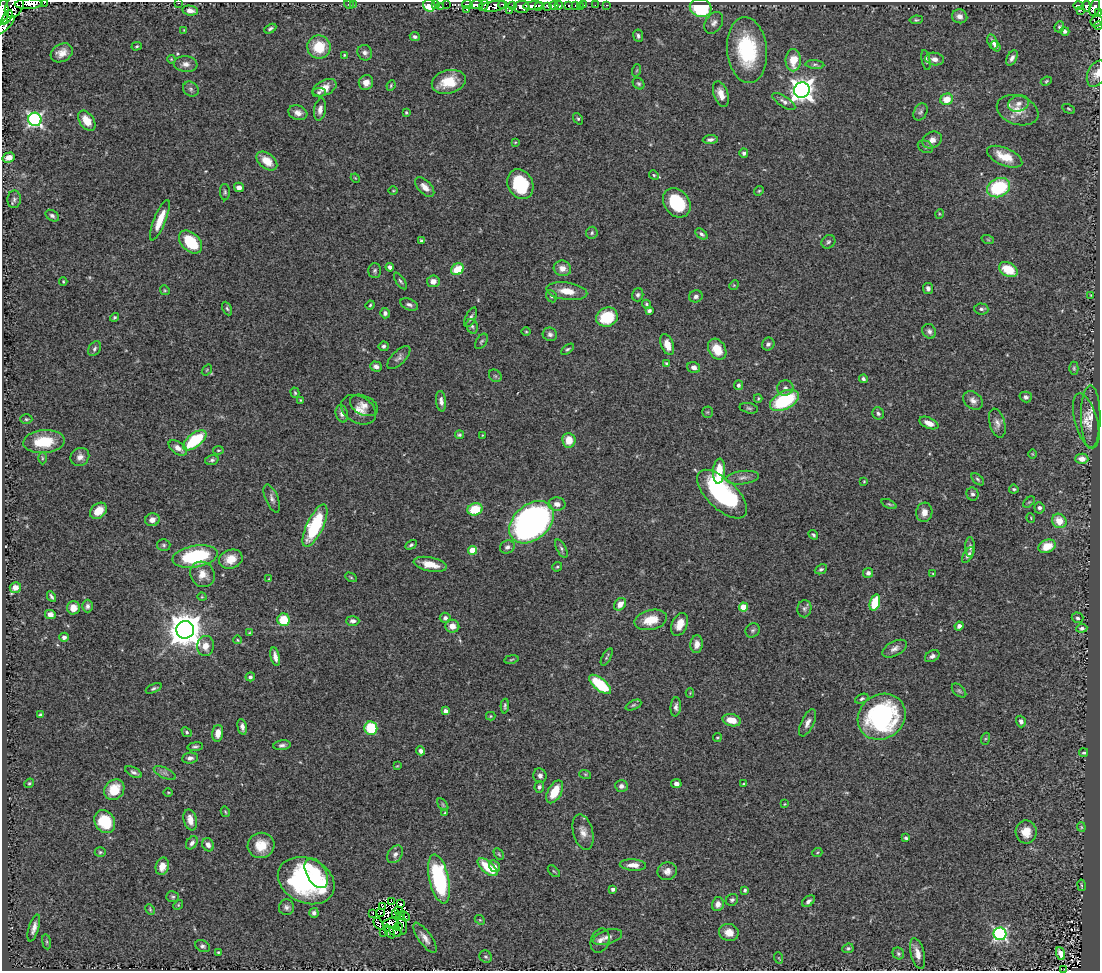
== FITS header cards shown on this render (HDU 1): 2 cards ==
NAXIS1  =                 1098
NAXIS2  =                  969

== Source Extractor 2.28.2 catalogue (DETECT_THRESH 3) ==
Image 1098 x 969 px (HDU 1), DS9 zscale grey, 1 PNG px = 1 image px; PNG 1102 x 973 px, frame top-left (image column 1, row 969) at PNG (2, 2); each listed source drawn as its Kron ellipse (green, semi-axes under 4 px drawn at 4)
Background 0.625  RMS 0.04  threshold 0.119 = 3 sigma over >= 5 px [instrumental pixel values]
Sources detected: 383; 8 with non-positive FLUX_AUTO (blend fragments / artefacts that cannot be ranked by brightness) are neither listed nor drawn; the other 375 listed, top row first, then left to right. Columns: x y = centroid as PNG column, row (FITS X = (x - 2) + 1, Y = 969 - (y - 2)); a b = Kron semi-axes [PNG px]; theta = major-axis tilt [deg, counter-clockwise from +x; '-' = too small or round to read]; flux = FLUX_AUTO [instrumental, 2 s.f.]
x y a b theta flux
44 3 3 2 - 89
178 3 3 2 - 18
29 4 14 5 2 780
353 4 2 2 - 42
446 4 2 2 - 3.7
14 5 13 8 62 360
349 5 5 3 - 2.5
436 5 4 3 - 31
467 5 5 4 - 410
477 5 6 3 4 250
484 5 6 3 62 43
503 5 4 3 - 210
513 5 4 3 - 160
559 5 4 3 - 590
569 5 4 3 - 6.3
576 5 3 3 - 140
584 5 3 2 - 4.5
595 5 3 2 - 5
607 5 3 2 - 6.4
1078 5 5 3 - 37
429 6 6 5 - 70
494 6 12 5 8 410
533 6 10 4 6 1100
548 6 4 3 - 430
554 6 5 3 - 530
1086 6 5 4 - 280
441 7 4 3 - 5.6
522 7 8 6 -1 730
538 7 3 3 - 390
580 7 3 2 - 9.7
1095 7 9 5 75 310
701 8 11 9 -16 180
467 9 3 3 - 130
509 10 3 3 - 59
1081 10 4 3 - 9.3
190 11 7 5 -10 14
3 12 13 5 88 1100
1099 13 4 2 - 28
960 16 8 7 - 15
7 17 8 4 62 360
916 20 6 4 8 4.2
1097 21 6 5 - 29
714 23 12 8 59 13
4 26 14 4 42 360
1098 26 4 2 - 26
1059 27 6 4 66 4.5
270 29 6 4 29 5.4
184 30 4 4 - 2.3
1065 31 4 4 - 7.8
638 36 6 5 - 6.8
415 37 5 4 - 6.8
993 42 8 5 -71 8.6
137 46 5 4 - 3.5
996 46 6 4 -55 7.9
319 47 11 11 - 79
747 50 33 20 -84 220
62 53 11 8 30 25
365 53 8 7 - 10
344 55 4 3 - 2.4
1012 58 8 5 63 9.5
171 59 4 3 - 2.5
935 59 9 6 -9 17
793 60 11 7 89 52
926 60 10 4 -78 5.4
186 64 12 8 -7 15
815 65 9 4 -4 5.4
637 70 6 4 71 3
1097 74 14 9 65 22
1046 81 6 4 24 3.4
366 82 7 7 - 20
449 82 17 11 14 69
639 84 6 5 - 4.9
391 85 5 3 - 3.3
325 88 13 7 26 27
191 89 8 7 - 7.6
802 90 8 7 - 2100
319 92 7 4 0 5.1
721 94 13 7 -69 27
947 99 6 5 - 39
784 102 13 5 -33 11
1019 103 10 8 16 16
320 109 11 6 81 15
1069 109 7 4 -27 3.6
1018 110 21 14 -19 43
920 112 9 6 61 8.3
298 113 9 7 -19 15
406 113 4 3 - 3.6
35 119 7 6 - 620
578 119 6 4 -53 3.9
87 121 11 7 -55 40
710 140 7 4 6 8.2
932 140 10 8 31 18
515 142 4 3 - 2.5
925 147 8 5 -28 7.2
744 153 4 4 - 6.6
9 157 6 5 - 19
1005 157 19 8 -23 52
267 161 12 7 -40 44
654 175 5 4 - 3.7
355 178 5 3 - 2.2
520 184 15 12 -62 150
239 187 5 4 - 17
425 187 12 6 -46 18
999 188 12 9 24 180
393 191 4 3 - 2.2
759 191 5 4 - 3.6
225 192 8 5 -89 5.3
14 199 9 6 87 7.9
677 203 16 12 -52 130
939 214 5 3 - 2.6
52 216 7 5 -33 7
160 220 22 6 68 46
592 233 6 5 - 5
701 234 7 4 -38 6.7
421 240 4 3 - 4.3
988 240 6 4 -19 3.4
191 242 14 9 -44 120
828 242 7 6 - 6.2
390 267 4 4 - 11
562 268 9 7 -17 21
457 269 7 5 29 66
1008 270 10 6 -27 68
375 271 7 6 - 6.1
400 281 9 4 -55 5.5
433 281 6 6 - 19
63 282 4 3 - 2.7
734 285 5 4 - 3.1
928 288 5 5 - 8.6
165 290 5 4 - 3.2
567 291 20 8 -8 42
638 295 6 5 - 6.6
1091 295 3 2 - 1.8
551 296 6 5 - 5.4
696 296 7 6 - 8.2
646 304 5 4 - 3.9
370 305 4 3 - 3.3
409 305 9 5 -23 9.2
227 308 7 4 -62 5.1
981 309 7 5 -5 5.9
649 311 4 4 - 7.5
385 313 5 5 - 7.9
114 317 4 3 - 3.7
471 317 10 5 63 8.4
607 317 11 9 22 110
472 326 7 5 -70 6.5
929 331 7 6 - 8.7
526 332 4 3 - 2.7
550 334 7 6 - 8.4
481 341 8 5 56 4.9
768 344 6 6 - 8.2
667 345 11 6 -70 28
384 346 5 4 - 5.9
94 349 8 5 59 7.1
568 349 7 4 36 4.5
717 349 11 8 -60 46
399 357 15 6 44 11
666 363 4 3 - 3.5
376 366 6 5 - 11
694 367 6 5 - 13
1074 368 6 4 -90 3.9
207 370 6 3 54 3
495 376 7 5 -45 5.2
863 379 4 3 - 5.4
738 385 5 4 - 6.5
785 388 8 7 - 9.9
295 393 5 4 - 3.3
1026 397 6 5 - 6.8
758 398 4 3 - 2.8
301 400 4 3 - 2.6
784 400 16 9 28 200
973 400 11 8 -37 14
441 401 10 5 -83 12
364 405 15 9 -27 21
749 408 9 5 -12 5.5
358 410 19 13 -31 30
707 412 5 5 - 3.6
878 413 6 6 - 6.3
342 414 9 6 -75 12
1091 417 31 10 -90 36
26 419 6 5 - 4.2
1086 421 28 11 -74 38
929 423 10 5 -24 23
997 423 15 7 -75 16
459 435 4 4 - 4.9
482 435 3 2 - 2
195 440 14 7 38 150
569 440 7 6 - 45
44 442 21 11 4 97
178 448 10 6 -35 21
218 450 5 3 - 2.9
1032 454 5 3 - 2.2
80 457 10 8 39 16
42 458 6 4 -90 4
1082 459 6 5 - 21
212 460 7 5 18 5.8
719 471 12 6 85 57
742 478 17 6 7 15
978 479 7 4 -44 4.9
864 481 3 2 - 2.2
1014 489 4 4 - 4.4
722 494 31 15 -44 360
972 494 7 6 - 7.5
272 498 15 6 -67 12
1029 502 7 4 44 3.5
557 504 8 6 -5 17
889 504 8 4 -25 4.3
1039 508 5 5 - 8
475 509 7 6 - 77
98 511 9 7 42 44
924 512 10 8 82 21
1031 518 5 3 - 2.2
152 520 7 6 - 17
1059 521 7 7 - 38
531 522 25 17 41 920
315 526 23 8 64 220
813 535 5 3 - 4.9
164 545 7 6 - 5.4
411 545 6 4 29 4.9
1047 546 9 6 21 42
507 547 7 6 - 10
970 547 10 5 -90 7.8
561 548 10 4 -62 6.6
473 550 4 4 - 83
968 555 8 4 57 9.3
195 556 23 10 11 250
231 559 12 9 19 37
430 564 17 7 -11 45
557 567 5 4 - 4.2
821 569 6 4 25 5.5
868 573 5 5 - 7.6
933 573 4 3 - 2
203 574 13 11 -54 30
351 577 6 4 -30 3.5
269 579 4 3 - 2.4
15 587 5 5 - 25
51 596 5 3 - 5.5
202 597 4 3 - 2.1
875 602 8 5 71 91
620 604 7 5 48 24
88 606 6 5 - 8.5
743 607 4 4 - 87
73 608 6 6 - 19
804 609 8 7 - 7.1
50 615 5 4 - 18
445 618 5 5 - 7.7
1078 618 6 5 - 6
284 620 6 6 - 74
651 620 16 10 14 52
353 621 7 5 -1 9
680 624 12 7 65 32
452 626 7 6 - 21
959 626 4 4 - 8.7
1082 628 5 4 - 6.1
185 630 9 8 - 6000
753 630 8 6 43 6.4
249 633 4 3 - 2.8
64 637 4 4 - 10
238 640 5 4 - 3
697 644 9 6 84 18
205 646 10 8 84 25
895 649 13 7 28 15
932 656 8 5 30 9.3
275 657 9 4 -78 15
607 657 9 3 61 4.1
511 659 7 3 10 3.4
250 677 4 4 - 5.9
600 684 13 6 -39 140
154 688 8 4 24 5.2
959 691 9 5 -43 5.2
690 693 4 4 - 2.5
862 699 7 4 24 4.7
633 705 8 4 25 4.5
505 706 7 3 87 5
676 707 9 5 85 9.5
446 711 4 4 - 17
40 715 4 3 - 4.6
491 716 5 4 - 2.7
882 717 25 22 36 430
732 720 9 6 -13 34
1021 721 6 5 - 9.9
808 723 15 6 64 16
242 727 8 4 -79 11
371 728 7 6 - 140
187 732 5 4 - 4.8
218 733 8 5 83 25
717 738 4 4 - 3.1
985 739 6 4 71 3.6
282 745 8 5 7 7.9
195 747 8 4 8 5.4
420 751 4 4 - 10
1084 753 5 3 - 3.8
190 758 8 5 6 9.4
397 766 4 2 - 2.3
134 772 9 5 -28 7.9
165 773 12 5 -26 8.3
585 774 6 4 -18 3.5
540 776 7 6 - 10
29 783 5 4 - 3.8
676 784 5 4 - 11
743 784 4 2 - 2.8
621 786 6 6 - 11
539 787 6 5 - 6.3
114 790 11 9 50 56
168 792 5 3 - 2.4
555 792 12 6 61 58
785 804 3 3 - 2
443 805 7 3 -55 3.5
225 812 5 4 - 2.9
445 813 4 3 - 2.3
190 820 10 6 -77 25
105 821 12 10 -57 110
1081 827 5 4 - 2.8
583 832 18 10 -75 24
1026 832 11 10 - 36
906 838 4 3 - 5
192 843 7 5 55 9.6
208 845 7 5 -64 15
261 845 13 12 - 51
100 852 5 4 - 4.1
817 853 5 3 - 2.7
395 854 10 7 56 11
499 854 6 4 -58 4
633 865 13 5 -3 19
162 866 9 6 76 27
494 866 6 5 - 10
488 867 12 5 -39 84
554 871 7 3 -45 3
667 871 9 9 - 16
316 873 16 9 -60 51
439 879 25 9 -77 320
306 881 29 22 -24 480
1082 885 6 3 -80 2.8
613 889 4 3 - 9.1
745 890 3 3 - 5.1
173 897 6 5 - 5
732 900 6 5 - 6
391 901 4 2 - 0.56
808 901 7 4 37 8.2
400 904 4 3 - 0.91
718 904 7 5 78 16
178 905 5 4 - 2.9
383 906 3 2 - 4.3
286 907 8 7 - 9.2
150 909 5 3 - 3
399 911 3 2 - 3.3
314 913 5 4 - 7.4
380 913 2 2 - 1.7
395 913 3 2 - 2.3
373 914 4 2 - 7.9
401 915 4 2 - 0.57
405 916 5 3 - 3.9
480 920 5 4 - 3.3
390 923 8 4 8 8.2
379 924 6 3 -54 1.1
402 925 9 3 -83 5.5
398 926 3 2 - 0.73
34 928 14 5 73 14
389 931 7 3 -63 0.18
384 932 3 2 - 1.9
395 932 6 3 -24 2.5
729 932 10 8 -14 30
1000 934 6 6 - 550
608 937 15 7 17 16
425 938 18 6 -55 19
600 941 12 9 70 17
46 942 7 4 -82 4
202 946 7 5 -26 6.4
848 948 6 4 23 4.8
218 952 3 2 - 2.2
898 953 6 5 - 5.4
917 953 16 7 -75 23
1060 954 6 4 -68 29
486 957 6 5 - 5.4
779 958 6 3 -71 2.5
1064 969 2 2 - 1.2
At the frame edge (FLAGS 8, measured only in part): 11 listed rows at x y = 44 3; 178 3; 29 4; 14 5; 3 12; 1099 13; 1097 21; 4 26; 1098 26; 1097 74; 1064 969
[8 non-positive-flux detections neither listed nor drawn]